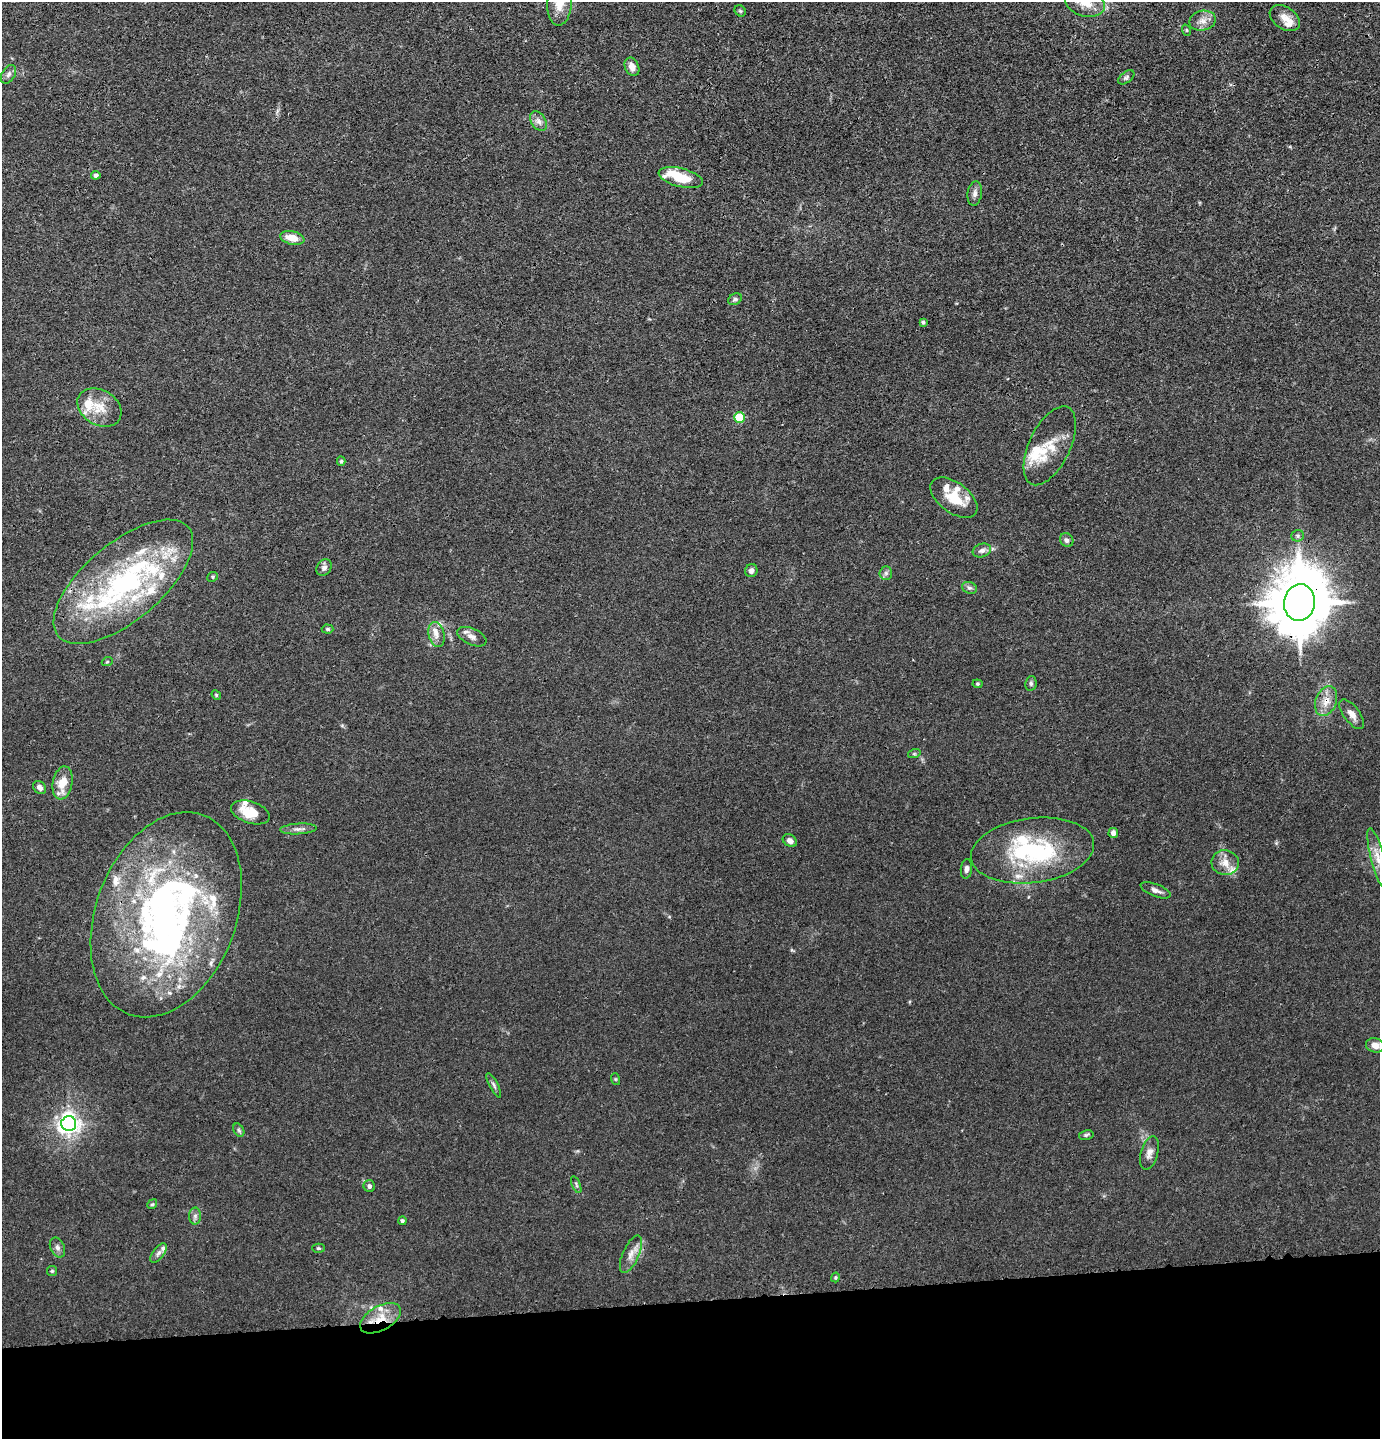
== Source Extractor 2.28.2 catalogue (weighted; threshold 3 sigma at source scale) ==
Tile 8 of 3 x 3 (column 2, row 3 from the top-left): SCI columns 1475-2852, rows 22-1458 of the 4327 x 4353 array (HDU 1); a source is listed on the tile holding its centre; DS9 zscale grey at full resolution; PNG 1382 x 1441 px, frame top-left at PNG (2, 2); each listed source drawn as its Kron ellipse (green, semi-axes under 4 px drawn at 4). Shown black and unused: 10% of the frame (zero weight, under 3 of 4 exposures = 3% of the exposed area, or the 3 px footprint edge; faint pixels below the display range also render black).
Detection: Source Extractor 2.28.2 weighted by HDU 2 'WHT'; one run over the whole footprint, this tile lists its part. Background 0.0138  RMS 0.0026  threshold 0.0117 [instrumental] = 3 sigma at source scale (4.5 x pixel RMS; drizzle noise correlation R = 1.50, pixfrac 1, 0.05/0.05 arcsec/px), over >= 5 px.
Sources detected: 104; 4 inside a brighter object's white glare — neither listed nor drawn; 28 inside a brighter listed object's ellipse — not listed separately; the other 72 listed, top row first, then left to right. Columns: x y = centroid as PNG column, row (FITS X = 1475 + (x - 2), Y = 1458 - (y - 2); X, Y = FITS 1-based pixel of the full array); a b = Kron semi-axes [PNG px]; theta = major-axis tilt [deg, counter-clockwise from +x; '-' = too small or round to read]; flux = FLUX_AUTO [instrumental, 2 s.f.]
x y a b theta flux
1085 3 20 13 -15 5.1
560 4 21 12 85 4.4
740 11 6 5 - 0.39
1285 18 16 11 -34 2.6
1203 21 13 10 12 1.9
1186 30 6 3 -71 0.23
632 67 9 7 -66 1.9
8 74 10 6 58 1
1126 77 9 5 37 0.61
538 121 11 7 -57 1.2
96 175 5 4 - 0.61
681 178 23 9 -14 7.7
975 193 12 7 81 1.1
292 238 12 6 -13 3.3
735 299 7 5 28 0.55
923 322 4 4 - 0.45
99 407 23 17 -31 5.3
740 417 5 5 - 12
1050 446 42 20 64 7.7
341 461 4 4 - 0.37
954 498 27 15 -36 6.7
1298 536 6 5 - 0.55
1067 540 7 6 - 0.82
982 550 9 6 19 1.1
324 568 9 7 56 0.93
751 571 7 6 - 1.1
886 573 6 6 - 0.6
213 577 5 4 - 0.37
123 582 85 38 40 51
969 588 7 5 -19 0.62
1299 603 18 15 80 1800
328 629 6 4 -3 0.45
436 634 12 8 -77 1.8
472 637 15 8 -24 1.5
107 662 5 3 - 0.24
1031 683 7 5 77 0.54
978 684 5 3 - 0.27
216 695 5 4 - 0.33
1326 701 15 10 69 2.9
1352 714 17 8 -53 1.9
914 754 6 4 18 0.36
63 783 17 9 80 4.5
40 787 7 5 -44 1.1
250 812 20 11 -18 5.5
298 829 18 5 3 1.1
1113 833 5 4 - 0.97
790 841 7 5 -32 1.1
1032 850 62 32 7 29
1378 859 32 6 -75 2.9
1225 863 14 12 -11 2.7
966 869 10 5 84 0.89
1156 890 16 6 -21 1.2
166 915 106 70 69 120
1375 1045 9 7 -16 1.8
615 1079 6 4 -71 0.3
494 1085 13 4 -62 0.65
69 1124 7 7 - 130
239 1130 7 5 -59 0.48
1086 1135 7 5 12 0.49
1149 1153 17 8 74 1.7
576 1185 9 3 -68 0.39
369 1186 6 5 - 0.77
152 1204 5 4 - 0.31
195 1216 8 6 90 0.79
402 1221 4 4 - 0.55
57 1247 10 7 -64 0.93
318 1248 6 4 -1 0.35
159 1253 11 5 53 0.97
631 1254 20 8 66 2.3
52 1271 5 5 - 0.35
835 1277 5 4 - 0.32
380 1318 22 12 29 5.1
Overlapping masked pixels (flux is a lower limit): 3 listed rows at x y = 1299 603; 1326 701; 380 1318
Isophote crosses this tile's border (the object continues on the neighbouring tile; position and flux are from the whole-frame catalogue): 3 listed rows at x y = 1085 3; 560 4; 1378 859